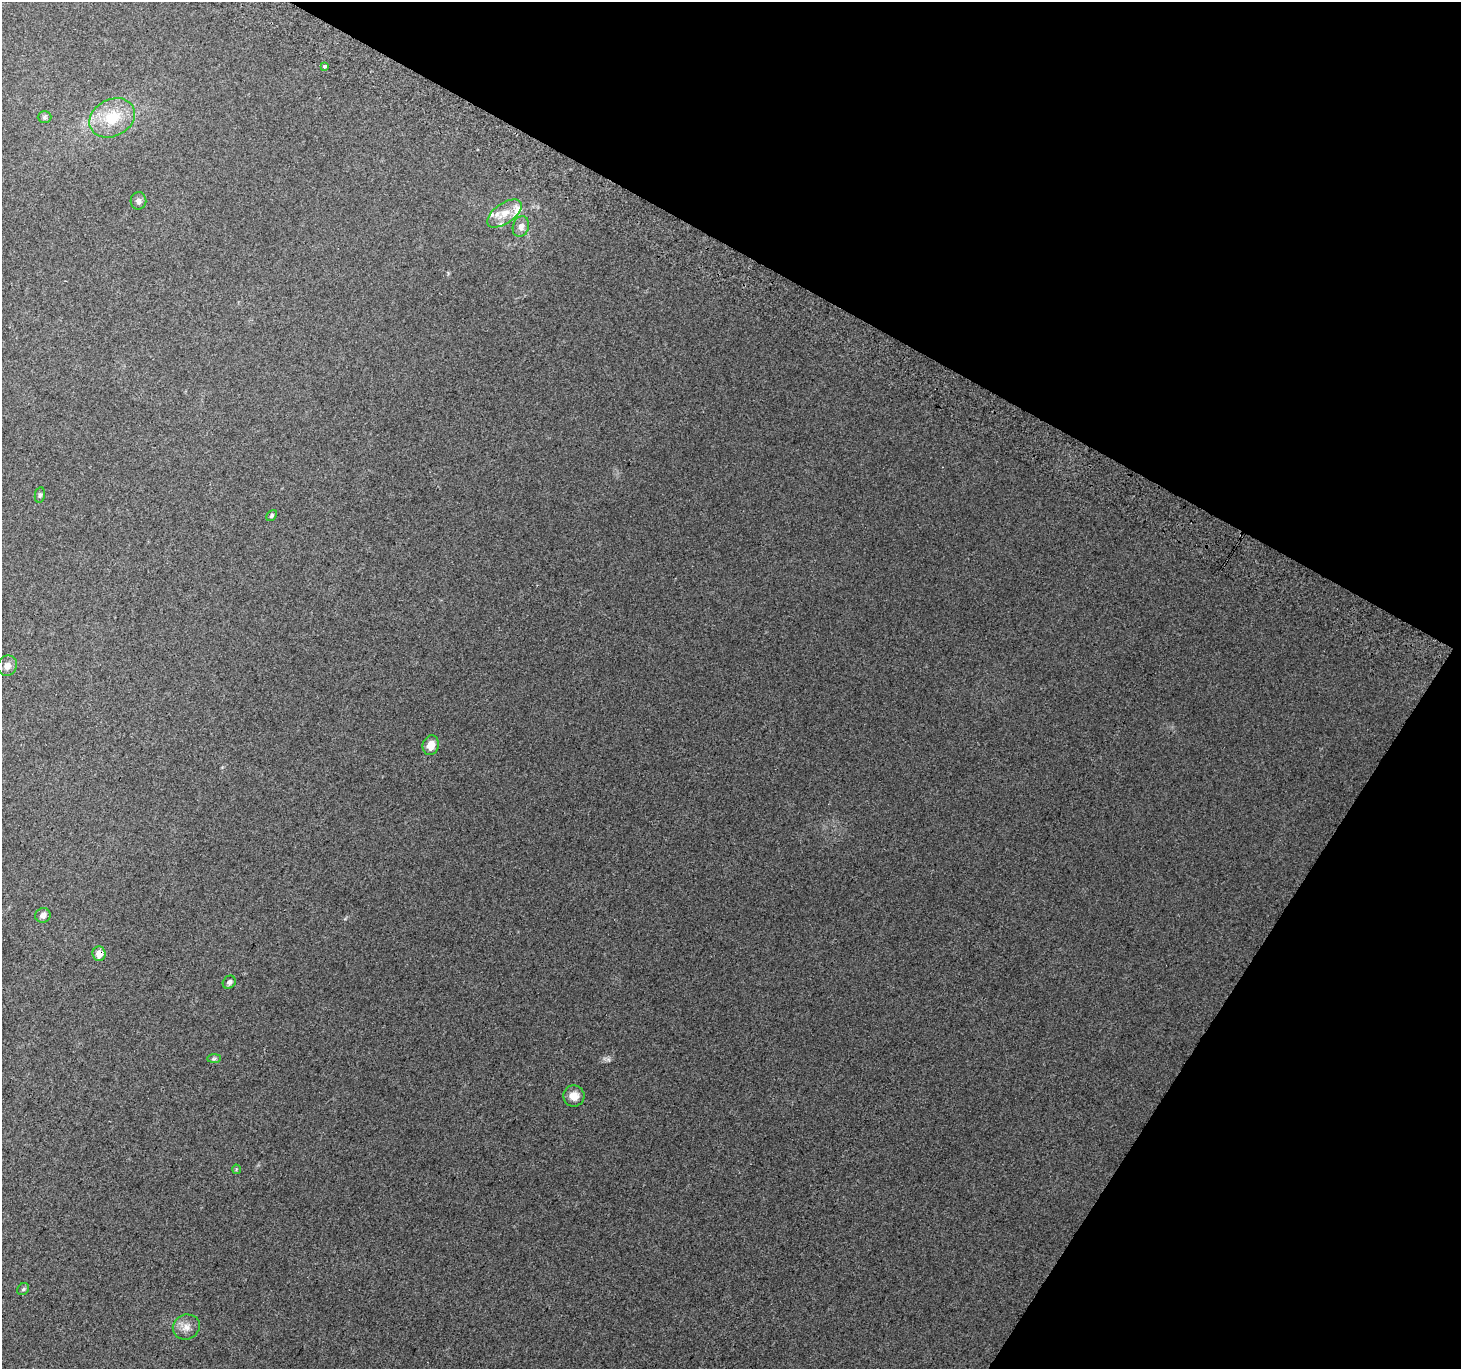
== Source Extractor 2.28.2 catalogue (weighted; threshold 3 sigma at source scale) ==
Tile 8 of 4 x 4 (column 4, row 2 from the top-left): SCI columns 4408-5866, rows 3032-4398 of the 5888 x 5996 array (HDU 1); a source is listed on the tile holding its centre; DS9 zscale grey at full resolution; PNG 1463 x 1371 px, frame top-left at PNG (2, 2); each listed source drawn as its Kron ellipse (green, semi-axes under 4 px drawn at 4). Shown black and unused: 28% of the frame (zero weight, under 2 of 3 exposures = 2% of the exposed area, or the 3 px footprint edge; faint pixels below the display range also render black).
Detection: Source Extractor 2.28.2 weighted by HDU 2 'WHT'; one run over the whole footprint, this tile lists its part. Background 0.0358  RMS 0.012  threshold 0.0562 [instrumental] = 3 sigma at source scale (4.5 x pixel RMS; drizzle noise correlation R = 1.50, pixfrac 1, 0.0396/0.0396 arcsec/px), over >= 5 px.
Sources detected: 20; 2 inside a brighter listed object's ellipse — not listed separately; the other 18 listed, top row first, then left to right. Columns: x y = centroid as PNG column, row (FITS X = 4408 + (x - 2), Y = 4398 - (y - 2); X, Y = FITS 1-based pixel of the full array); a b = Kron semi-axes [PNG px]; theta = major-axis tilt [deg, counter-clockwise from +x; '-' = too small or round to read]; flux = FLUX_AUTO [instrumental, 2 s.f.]
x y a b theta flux
324 66 3 3 - 4.5
45 117 7 6 - 2.5
112 118 24 18 28 40
138 201 8 8 - 4.1
504 213 20 10 35 18
521 227 10 8 72 7
40 495 8 5 79 2.2
272 515 6 4 53 2
7 666 10 9 - 7
431 745 10 8 75 11
43 915 7 7 - 5.3
99 954 7 6 - 12
229 982 7 6 - 3.5
214 1059 7 4 1 2.2
574 1096 10 10 - 11
236 1169 5 3 - 1.5
23 1289 6 5 - 2
186 1327 14 12 28 10
Overlapping masked pixels (flux is a lower limit): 1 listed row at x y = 99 954